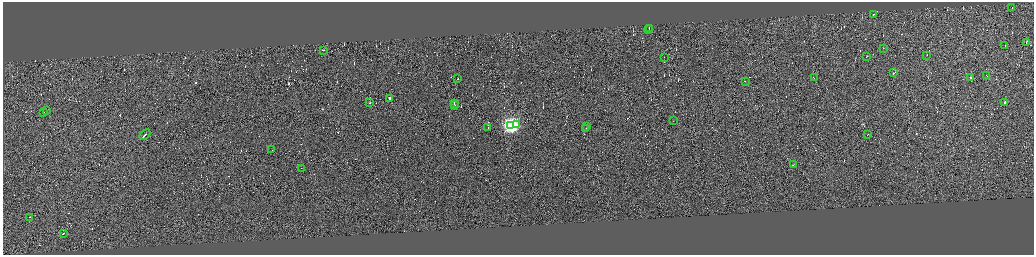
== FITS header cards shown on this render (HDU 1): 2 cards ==
NAXIS1  =                 4125
NAXIS2  =                 1010

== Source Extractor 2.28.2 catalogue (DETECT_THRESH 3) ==
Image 4125 x 1010 px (HDU 1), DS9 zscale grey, zoomed out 1/4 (1 PNG px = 4 x 4 image px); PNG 1036 x 257 px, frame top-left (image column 3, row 1009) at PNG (3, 2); each listed source drawn as its Kron ellipse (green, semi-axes under 4 px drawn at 4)
Background 0.112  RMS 3.8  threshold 11.5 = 3 sigma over >= 5 px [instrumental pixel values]
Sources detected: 542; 505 cannot appear on this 1/4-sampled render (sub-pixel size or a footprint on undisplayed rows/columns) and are neither listed nor drawn; the other 37 listed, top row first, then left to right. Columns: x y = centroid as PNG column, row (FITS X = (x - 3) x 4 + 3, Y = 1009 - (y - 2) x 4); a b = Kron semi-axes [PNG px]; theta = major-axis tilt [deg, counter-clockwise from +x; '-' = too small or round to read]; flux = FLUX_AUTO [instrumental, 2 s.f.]
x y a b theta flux
1012 8 2 1 - 12000
874 14 3 1 - 39000
649 28 2 1 - 120000
649 29 2 1 - 100000
1026 42 3 1 - 210000
1005 46 2 1 - 25000
883 48 2 1 - 900
323 50 2 1 - 22000
927 55 2 1 - 2200
866 56 2 1 - 24000
664 57 2 1 - 10000
894 72 3 1 - 23000
987 75 2 1 - 21000
970 77 2 1 - 40000
815 78 2 1 - 31000
458 79 2 1 - 7700
745 81 2 1 - 13000
390 98 2 2 - 17000
369 102 2 1 - 26000
1004 103 3 1 - 370000
454 104 4 1 - 76000
455 105 3 1 - 53000
47 111 3 1 - 21000
43 112 2 1 - 13000
673 120 2 1 - 12000
516 124 3 2 - 25000
511 125 4 4 - 820000
587 126 2 1 - 22000
488 127 3 1 - 19000
586 128 2 1 - 12000
145 134 6 1 45 53000
868 134 2 1 - 9500
272 150 2 1 - 360
794 164 3 1 - 21000
301 168 2 1 - 13000
29 217 2 1 - 13000
63 233 2 1 - 41000
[505 sub-pixel or undisplayed-footprint detections neither listed nor drawn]